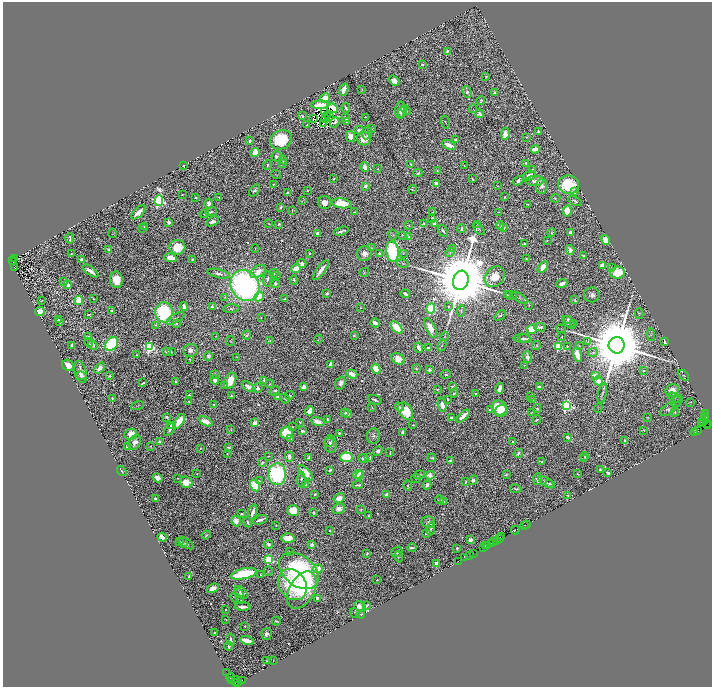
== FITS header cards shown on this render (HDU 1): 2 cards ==
NAXIS1  =                 1419
NAXIS2  =                 1369

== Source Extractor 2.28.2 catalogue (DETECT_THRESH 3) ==
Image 1419 x 1369 px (HDU 1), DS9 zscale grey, zoomed out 1/2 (1 PNG px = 2 x 2 image px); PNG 714 x 689 px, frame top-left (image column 2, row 1369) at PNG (3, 2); each listed source drawn as its Kron ellipse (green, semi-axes under 4 px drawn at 4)
Background 1.66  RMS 0.022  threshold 0.0663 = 3 sigma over >= 5 px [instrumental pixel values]
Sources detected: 920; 102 cannot appear on this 1/2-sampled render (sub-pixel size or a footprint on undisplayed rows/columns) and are neither listed nor drawn; of the other 818, the 500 brightest by FLUX_AUTO listed and drawn (318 fainter detections omitted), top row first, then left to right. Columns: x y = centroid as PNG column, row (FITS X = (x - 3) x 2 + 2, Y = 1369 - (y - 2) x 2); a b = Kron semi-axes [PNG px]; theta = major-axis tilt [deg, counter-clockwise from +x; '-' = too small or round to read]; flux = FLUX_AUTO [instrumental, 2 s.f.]
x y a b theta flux
447 51 4 3 - 8
422 65 4 3 - 6.1
486 76 2 2 - 6.9
394 81 6 4 -39 38
362 89 3 2 - 3.5
344 90 6 3 65 61
467 92 6 3 -66 14
494 93 3 2 - 10
325 98 5 4 - 120
481 100 4 2 - 8.6
320 105 9 3 2 85
332 108 6 4 -28 110
346 108 5 3 - 11
473 109 4 2 - 3.2
400 110 8 5 84 37
406 110 5 4 - 6.4
402 111 6 4 75 18
325 112 3 2 - 7.7
479 114 4 4 - 14
302 116 3 2 - 13
327 116 2 1 - 4.1
330 117 2 1 - 5.5
366 117 3 2 - 3.1
313 118 2 1 - 5.6
325 118 2 1 - 13
346 118 4 3 - 18
335 122 5 3 - 11
347 122 3 3 - 5
446 122 6 2 -73 3.5
323 123 2 1 - 3.7
307 125 3 2 - 5.2
371 128 3 2 - 5
359 130 4 3 - 20
538 131 3 3 - 10
367 133 6 5 - 11
505 134 6 3 81 56
350 136 5 4 - 56
526 137 2 2 - 3.2
364 139 7 6 - 68
281 140 11 9 23 210
456 140 2 2 - 44
250 141 3 3 - 7.2
449 145 7 3 -22 52
535 149 4 2 - 80
255 152 5 4 - 35
277 157 5 5 - 16
283 160 4 2 - 7.5
526 163 3 2 - 9.7
282 164 4 3 - 3.8
410 164 2 2 - 4.1
267 165 5 2 - 9.2
184 166 4 2 - 7.4
464 166 4 2 - 4
365 167 5 4 - 35
378 169 3 2 - 6.3
533 169 3 3 - 5
437 170 3 2 - 4.2
418 173 4 4 - 8.9
276 175 5 3 - 3.8
529 176 6 4 16 35
334 179 3 2 - 5.6
472 179 3 2 - 3.2
518 181 6 4 31 17
535 181 9 5 1 30
436 183 4 3 - 16
273 184 2 2 - 3.2
568 185 11 9 -8 240
365 186 4 3 - 17
498 186 3 2 - 3.7
542 186 7 5 84 17
412 189 4 2 - 4.8
254 190 7 3 51 12
307 190 2 2 - 3.4
574 192 3 2 - 17
288 193 3 2 - 13
182 194 2 1 - 5.2
219 197 3 2 - 6.1
504 197 2 2 - 5.5
196 198 3 2 - 3.8
555 198 5 3 - 3.7
159 201 5 4 - 1400
302 201 4 2 - 3.7
575 201 7 2 -28 11
325 203 7 6 - 34
342 203 10 5 -8 150
209 204 5 4 - 21
528 204 3 2 - 5.4
280 207 3 2 - 11
292 210 4 3 - 3.7
567 211 5 4 - 120
138 212 9 4 45 52
211 212 6 3 21 11
354 212 2 2 - 3.8
433 212 3 2 - 3.2
499 212 3 2 - 3.3
204 214 5 3 - 3.9
432 218 2 2 - 6.6
213 221 7 4 30 23
168 222 3 3 - 17
424 223 2 2 - 6
269 224 3 2 - 3.6
279 224 3 2 - 5.5
434 224 4 4 - 14
408 225 4 2 - 3.7
477 225 4 3 - 3.3
500 225 4 3 - 21
144 226 2 2 - 3.7
143 228 4 3 - 5.7
504 228 4 3 - 7.6
461 229 4 3 - 16
479 229 7 2 -51 5.7
341 231 7 2 17 16
443 231 6 3 -54 8.9
570 232 3 3 - 16
112 233 5 2 - 3.5
318 233 3 3 - 26
552 233 5 4 - 7.4
393 235 5 4 - 6.9
402 235 4 3 - 5
409 237 3 2 - 8.5
70 238 5 2 - 10
547 240 4 3 - 4.3
606 240 5 4 - 70
524 243 2 2 - 6.6
177 247 8 7 - 98
371 248 4 2 - 5
453 248 4 3 - 7.2
255 249 4 2 - 3.1
109 250 4 2 - 17
570 250 5 3 - 35
392 252 10 6 -83 510
450 252 5 3 - 6.8
71 254 4 3 - 4.2
310 254 3 2 - 5.9
364 254 7 7 - 31
380 254 3 3 - 11
403 254 3 3 - 4.4
583 256 4 3 - 7
14 258 3 2 - 430
171 258 6 4 -9 49
192 259 2 2 - 4.8
526 259 2 2 - 3.1
12 260 2 1 - 160
82 260 3 3 - 53
12 262 3 1 - 170
302 263 4 4 - 25
403 263 6 3 -13 4.9
602 265 3 3 - 50
14 267 2 1 - 4.1
543 267 6 4 57 51
611 268 3 3 - 3.6
296 269 5 3 - 140
321 270 12 3 55 43
90 271 9 3 -35 58
258 271 9 5 31 50
364 272 5 3 - 4.4
274 273 4 3 - 6.1
617 273 7 6 - 150
218 274 11 4 -13 22
277 275 4 3 - 4.5
495 277 11 9 49 77
268 279 7 4 89 14
116 280 8 6 -82 92
294 280 5 2 - 7.2
461 280 10 7 72 92000
64 282 4 3 - 8.7
562 283 5 3 - 26
275 284 4 3 - 17
68 285 4 3 - 17
245 286 16 14 -53 2000
327 293 4 3 - 8.9
405 294 5 2 - 21
508 294 4 3 - 4.5
511 295 6 3 -20 5.2
592 295 8 7 - 20
225 297 3 3 - 3.4
259 297 5 4 - 89
520 298 9 4 -34 8.3
93 299 3 2 - 3.8
285 299 3 2 - 7.8
79 300 5 4 - 140
574 300 3 2 - 4.1
41 301 3 1 - 3.3
529 305 4 2 - 5
184 307 4 3 - 23
212 307 3 2 - 7.5
448 307 2 2 - 6.8
360 308 3 2 - 3.7
231 309 8 4 3 11
431 309 5 3 - 800
40 311 5 4 - 99
111 311 3 2 - 13
461 311 6 3 85 5.2
164 312 10 9 - 450
89 314 4 2 - 7.1
639 314 5 3 - 3.6
500 315 6 3 40 11
261 317 2 2 - 3.2
175 318 10 3 31 12
58 319 3 2 - 4.2
568 319 2 2 - 23
60 321 4 3 - 9.5
569 322 8 4 -42 7
176 323 3 2 - 8.9
375 323 4 3 - 37
574 324 2 2 - 4.5
156 325 3 3 - 5.7
540 327 6 3 -7 13
397 328 7 4 -47 150
430 328 10 4 -63 74
532 329 5 4 - 190
561 329 5 2 - 3.8
651 334 6 4 -85 6
247 335 4 3 - 9.7
354 335 3 3 - 7.1
216 336 2 2 - 3.3
444 336 5 3 - 4
88 337 3 2 - 13
562 337 2 2 - 3.1
522 338 8 2 0 8.8
525 338 7 3 -19 8.4
318 339 4 2 - 3.3
230 341 5 3 - 4.3
270 341 3 2 - 7.9
588 341 4 3 - 4.1
665 342 4 2 - 14
89 343 5 2 - 3.6
112 344 7 5 52 390
72 345 4 3 - 11
93 345 5 3 - 17
617 345 8 8 - 80000
442 346 6 3 64 4.7
536 346 4 3 - 6.4
567 346 2 2 - 4.1
579 346 3 3 - 3.4
149 347 3 3 - 870
428 347 3 2 - 9
558 347 3 3 - 430
419 348 5 3 - 25
191 350 7 6 - 25
171 351 4 2 - 4.1
167 352 4 2 - 14
593 352 5 3 - 7.2
136 355 2 2 - 4.3
577 355 7 3 -74 69
208 356 5 3 - 10
237 357 3 2 - 5.1
528 357 6 4 -69 30
190 359 4 2 - 5.1
398 359 7 5 -33 52
331 364 4 3 - 32
68 365 6 5 - 61
524 365 3 2 - 3.6
99 368 6 3 49 26
376 369 5 4 - 100
416 369 3 2 - 4.9
430 370 4 3 - 16
644 371 2 2 - 7
80 372 11 6 -74 40
215 374 3 2 - 5.3
352 374 5 3 - 63
446 374 5 3 - 6.6
595 375 3 2 - 95
683 375 6 3 -43 4.7
81 376 6 3 -10 10
110 376 3 2 - 6.7
215 380 4 3 - 45
264 380 3 2 - 8.8
230 381 8 5 65 66
598 381 5 4 - 48
175 382 3 2 - 6
143 383 4 1 - 5.7
340 383 7 5 69 25
270 384 4 2 - 4.9
225 386 4 3 - 4
248 386 7 3 -30 38
304 387 4 4 - 33
453 387 4 3 - 7.8
539 387 4 3 - 19
258 388 5 4 - 16
500 388 5 3 - 53
437 389 3 2 - 4.7
672 390 7 6 - 67
275 391 5 3 - 9.5
454 393 4 4 - 6.2
475 393 3 3 - 6.7
602 393 10 3 78 10
189 395 3 3 - 5
290 395 5 3 - 5
232 396 4 2 - 7.7
530 396 3 3 - 4
277 397 3 3 - 17
112 398 4 2 - 4.3
674 398 6 3 -30 6.8
285 399 5 2 - 6
448 399 3 3 - 3.7
375 400 7 2 -21 12
533 400 4 2 - 3.9
677 401 6 4 50 8.3
188 402 4 3 - 4.5
690 402 2 2 - 3.1
442 404 7 4 -78 56
213 405 3 2 - 4.9
137 406 7 2 18 4.7
566 406 4 4 - 960
399 407 4 3 - 7.1
372 408 4 2 - 4.3
499 408 8 7 - 200
598 408 4 2 - 3.4
537 409 4 3 - 7.2
668 409 9 5 33 11
490 410 3 2 - 5.7
310 411 5 3 - 55
406 411 9 6 -58 160
502 411 6 6 - 160
675 412 4 2 - 5.9
344 413 3 3 - 22
348 413 3 2 - 21
531 413 4 2 - 4.1
705 414 4 2 - 350
463 416 8 3 44 57
705 416 2 1 - 220
167 417 4 3 - 9.1
451 418 3 2 - 13
648 418 3 2 - 4
706 418 2 1 - 82
327 420 3 2 - 6.9
537 420 5 2 - 5.1
179 421 8 4 56 120
205 421 7 4 -25 46
318 421 7 3 -20 42
300 422 3 3 - 4.5
702 422 2 1 - 100
704 422 2 1 - 160
255 423 4 3 - 49
707 423 4 2 - 120
413 425 2 2 - 5.4
707 425 2 1 - 70
171 426 4 3 - 8.3
292 426 3 2 - 4.4
170 429 8 3 52 18
231 429 3 2 - 3.9
644 430 3 2 - 3.9
303 431 3 2 - 17
698 431 3 2 - 190
402 432 3 3 - 10
695 432 2 1 - 51
287 433 6 6 - 170
339 433 2 2 - 5.8
131 434 6 5 - 86
373 436 7 6 - 13
568 437 4 3 - 19
291 438 3 2 - 4.5
625 441 2 2 - 19
135 442 8 5 61 26
159 442 4 3 - 14
329 442 5 3 - 6.6
512 442 3 2 - 3.9
330 444 9 6 -86 18
128 446 4 3 - 26
151 446 2 2 - 6.1
229 447 3 3 - 5.8
200 448 2 2 - 3.2
378 451 5 4 - 17
227 453 3 2 - 4.9
390 453 4 2 - 3.5
518 453 5 2 - 9.6
268 456 3 2 - 3.7
289 457 5 3 - 26
346 457 6 5 - 310
585 457 4 2 - 3.7
309 458 4 2 - 13
363 458 5 4 - 18
369 458 3 2 - 21
432 458 4 3 - 6.7
585 459 3 3 - 3.1
450 460 3 2 - 8.5
262 462 5 4 - 8.4
542 462 2 2 - 8.1
330 470 4 2 - 8
600 470 3 2 - 11
122 471 5 2 - 9
306 473 9 4 -48 77
608 473 3 2 - 15
197 474 4 2 - 3.6
277 474 11 9 -90 600
358 474 5 4 - 75
577 474 3 2 - 3.8
360 475 4 3 - 56
419 475 6 3 9 13
430 475 5 4 - 30
506 475 4 3 - 6.8
157 478 5 4 - 26
178 478 3 2 - 3.7
416 478 4 3 - 4.9
538 479 6 3 87 25
301 480 8 3 -89 14
473 480 5 4 - 16
259 481 3 2 - 7.5
186 482 6 5 - 75
466 482 3 2 - 5.3
547 482 9 3 -30 9.6
549 483 4 2 - 5.5
306 484 3 3 - 4
358 485 5 2 - 11
407 485 5 3 - 6
427 485 4 3 - 15
255 486 6 4 -58 200
516 489 6 2 -11 7.4
387 494 4 3 - 20
315 495 2 2 - 6.2
568 495 4 2 - 7.5
155 498 2 2 - 27
339 498 6 4 27 36
439 500 4 2 - 8.7
443 502 3 2 - 7.6
339 509 6 5 - 42
361 509 2 2 - 5.3
293 510 6 5 - 160
253 512 8 3 71 32
242 513 2 2 - 7
314 513 3 2 - 7.3
369 516 3 2 - 4
260 520 7 2 19 27
236 521 6 5 - 27
248 522 5 3 - 7.8
428 522 7 5 -11 12
527 524 2 1 - 91
276 525 3 3 - 4.8
524 525 3 1 - 70
431 529 6 3 82 11
330 530 2 2 - 4.5
515 530 4 2 - 390
426 533 2 2 - 27
206 535 4 2 - 4.8
162 537 4 3 - 35
502 537 2 1 - 110
288 538 6 5 - 89
500 538 2 1 - 100
470 540 3 3 - 30
497 540 2 2 - 170
180 541 4 3 - 3.4
493 541 3 1 - 210
183 542 6 3 -62 7.8
186 543 9 3 -32 13
492 543 3 1 - 390
269 544 4 3 - 19
312 545 4 3 - 18
488 545 3 1 - 98
486 546 3 1 - 270
484 547 3 2 - 140
412 548 4 2 - 8.6
457 548 3 2 - 7.6
290 552 3 2 - 3.9
397 552 6 4 41 18
367 553 3 2 - 5.9
473 553 3 1 - 97
470 555 3 1 - 190
399 557 5 4 - 6.2
465 558 3 1 - 150
269 560 3 3 - 520
458 561 2 1 - 150
436 563 3 2 - 33
318 569 5 3 - 110
268 571 5 2 - 3.6
299 571 22 15 -38 860
244 574 13 5 12 350
261 575 3 3 - 6.3
189 576 4 2 - 11
377 580 2 2 - 4.3
292 584 16 13 -56 310
213 588 6 4 22 43
302 590 20 12 60 270
241 593 8 5 -36 21
240 595 7 4 -76 8.3
237 598 7 3 -28 8.6
317 598 3 2 - 19
360 606 6 5 - 36
366 606 3 2 - 18
243 607 8 3 0 29
226 610 2 2 - 3.2
355 613 5 2 - 3.3
361 614 4 3 - 4.2
226 619 2 2 - 3.1
276 621 4 2 - 5.6
245 626 3 2 - 3.1
215 633 3 2 - 9.5
266 634 6 5 - 17
231 639 6 2 -77 13
247 641 7 3 -13 130
229 646 4 3 - 14
266 661 2 2 - 3.3
273 661 2 2 - 3.2
227 673 2 1 - 51
230 677 4 2 - 260
236 679 2 1 - 21
231 680 2 2 - 170
242 681 3 1 - 490
235 682 4 1 - 140
237 683 2 1 - 50
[318 fainter detections neither listed nor drawn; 102 sub-pixel or undisplayed-footprint detections neither listed nor drawn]